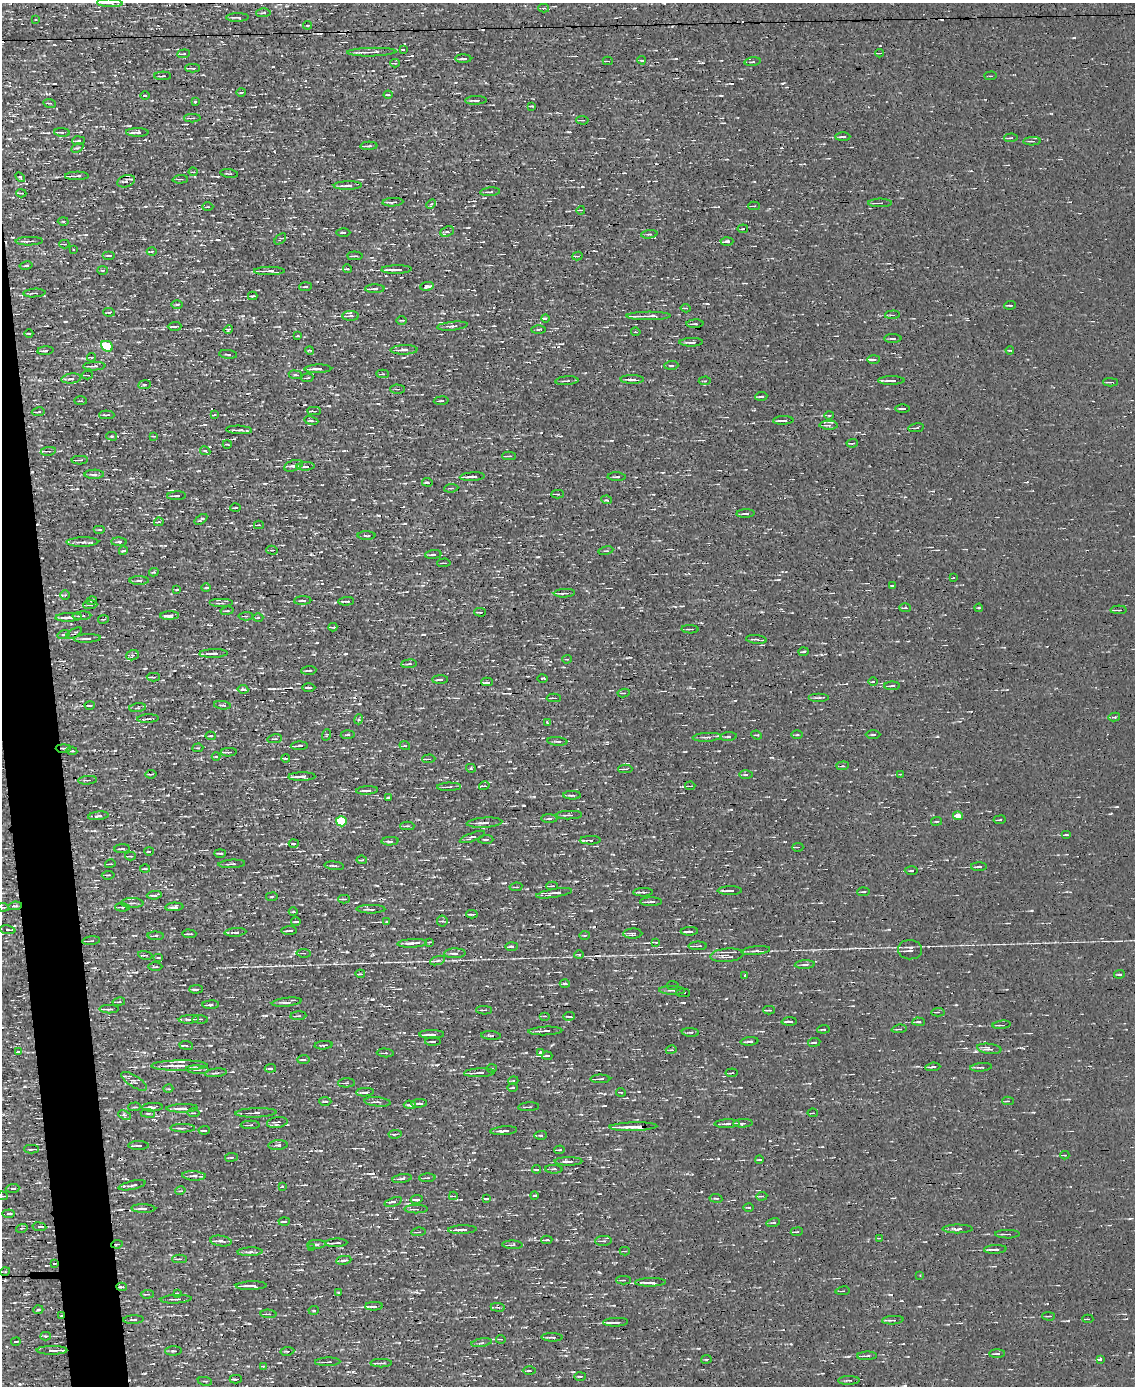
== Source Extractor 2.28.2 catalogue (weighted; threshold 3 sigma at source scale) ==
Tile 7 of 4 x 3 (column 3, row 2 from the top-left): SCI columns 2268-3400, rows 1518-2901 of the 4534 x 4526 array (HDU 1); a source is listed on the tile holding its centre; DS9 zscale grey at full resolution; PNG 1137 x 1388 px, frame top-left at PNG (2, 3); each listed source drawn as its Kron ellipse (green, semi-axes under 4 px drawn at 4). Shown black and unused: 3% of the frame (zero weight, under 3 of 4 exposures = <1% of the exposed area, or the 3 px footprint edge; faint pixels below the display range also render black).
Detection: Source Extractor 2.28.2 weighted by HDU 2 'WHT'; one run over the whole footprint, this tile lists its part. Background 0.0026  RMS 0.011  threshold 0.0484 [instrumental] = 3 sigma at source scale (4.5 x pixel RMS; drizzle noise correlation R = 1.50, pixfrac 1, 0.05/0.05 arcsec/px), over >= 5 px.
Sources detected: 667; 26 cosmic-ray / hot-pixel residue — neither listed nor drawn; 11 inside a brighter listed object's ellipse — not listed separately; of the other 630, all 500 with FLUX_AUTO >= 1.05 (the completeness limit of this list) listed and drawn (130 fainter detections not listed), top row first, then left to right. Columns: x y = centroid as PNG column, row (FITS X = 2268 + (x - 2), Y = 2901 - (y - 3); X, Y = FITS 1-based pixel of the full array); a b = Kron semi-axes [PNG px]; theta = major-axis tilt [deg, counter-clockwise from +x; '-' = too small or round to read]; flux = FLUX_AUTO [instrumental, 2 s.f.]
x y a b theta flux
110 3 13 4 -2 4.8
544 8 5 4 - 1.8
263 13 7 3 2 1.7
237 17 11 3 1 3
35 20 3 2 - 1.2
307 25 4 2 - 1.1
403 49 3 3 - 11
372 52 24 3 1 10
879 53 4 2 - 1.4
184 54 6 3 6 1.5
463 59 8 3 -1 2.8
642 60 4 3 - 1.3
608 61 5 2 - 1.3
752 62 8 3 8 1.5
395 63 5 4 - 1.5
192 68 7 2 -1 2.7
163 76 8 3 1 1.6
991 76 6 2 3 1.1
241 92 4 3 - 1.1
145 95 4 3 - 1.2
388 95 4 2 - 1.4
476 100 10 3 3 3.5
195 102 3 3 - 1.4
49 103 6 2 -8 1.3
532 106 3 3 - 1.2
192 118 8 3 2 2.1
582 120 6 3 -2 1.6
62 132 8 3 -4 1.5
137 132 11 3 -1 6.4
843 137 7 3 0 2.1
1011 138 7 3 1 1.6
78 141 6 2 5 1.5
1032 141 9 4 2 2.3
369 146 8 3 3 2.4
77 148 6 3 29 1.6
193 172 4 3 - 1.1
229 173 9 2 -9 1.7
77 176 11 3 1 7
20 177 6 3 -45 1.2
180 179 7 3 2 1.5
126 181 9 6 19 3.7
348 185 14 4 1 4.7
490 192 10 3 4 1.8
21 193 5 2 - 1.5
393 202 10 2 3 2.7
880 203 12 3 0 2.4
431 204 5 3 - 1.7
754 206 6 3 2 1.2
208 207 5 3 - 1.1
581 210 4 2 - 1.2
63 221 5 3 - 1.4
743 229 5 3 - 1.2
447 232 7 5 22 2.3
343 233 7 2 -1 1.4
649 234 8 4 7 1.9
280 239 7 3 42 1.1
29 241 13 3 1 4.6
727 241 6 3 2 2.6
64 244 5 2 - 1.1
73 250 3 2 - 1.1
152 251 5 3 - 1.2
109 255 6 3 0 1.3
355 256 7 3 -2 2
577 256 5 3 - 1.4
26 266 6 2 11 1.3
347 269 4 4 - 1.2
396 269 15 3 1 9.2
103 270 5 3 - 1.1
269 271 15 3 0 7.2
427 286 7 3 8 5
305 287 6 3 4 1.3
375 289 9 4 1 2.7
34 293 11 4 4 2.4
253 296 4 2 - 1.6
177 304 5 3 - 1.3
1010 305 6 3 5 1.4
686 308 5 2 - 1.2
109 312 6 3 -6 1.2
892 315 7 2 3 1.3
351 316 8 5 0 3.4
648 316 22 2 1 11
545 319 4 3 - 19
402 320 5 2 - 1.1
695 324 8 3 3 1.3
175 326 7 3 3 3.2
452 326 15 3 6 3.1
228 329 5 3 - 1.3
539 330 7 3 1 1.6
636 332 4 3 - 1.2
29 333 4 2 - 1.1
297 336 3 3 - 4.3
893 338 9 3 0 1.9
691 342 12 3 2 3.4
107 346 6 5 - 62
310 350 4 2 - 1.3
404 350 13 4 2 4.9
1010 350 4 3 - 1.2
45 351 8 3 5 3
228 354 9 3 -7 1.5
92 357 4 3 - 1.6
874 359 6 3 0 5
671 365 7 3 3 1.7
94 366 11 3 2 4.4
318 369 13 3 0 6
382 374 6 3 -2 1.4
87 375 5 3 - 1.6
295 375 6 3 -8 1.4
71 378 10 5 7 4.2
307 378 6 2 7 1.2
632 379 12 3 0 3.9
891 380 13 3 0 3.7
567 381 11 3 4 2.6
705 381 6 2 4 1.1
1111 382 7 2 -2 2
144 385 6 4 7 1.7
397 389 7 4 -1 2.5
761 396 6 2 6 1.8
81 401 6 3 0 1.4
441 401 7 2 5 1.6
902 409 7 2 0 2.2
314 411 7 3 -2 2.3
38 412 6 2 10 1.6
107 415 7 3 -1 2.3
214 415 3 3 - 3.8
829 415 5 3 - 1.1
783 420 10 2 3 3.7
311 421 7 4 -10 2.4
829 425 9 4 -2 2.7
916 428 8 3 11 1.7
239 430 13 3 -2 3.9
112 436 5 4 - 1.4
154 436 3 2 - 1.2
852 443 6 2 6 1.6
227 444 4 3 - 1.1
48 451 7 4 8 2
205 451 5 4 - 1.2
509 456 7 2 0 2
80 460 8 3 3 3
293 466 10 5 18 4.7
306 466 9 3 1 3.4
94 474 10 4 0 3.7
472 477 12 4 3 4.9
617 477 9 3 -2 2
427 482 5 2 - 1.9
451 488 7 4 6 1.7
558 494 6 3 -1 2.1
177 496 9 3 3 2.3
607 500 5 3 - 1.2
236 508 5 2 - 1.4
745 514 9 2 2 1.8
201 519 7 2 34 1.7
159 522 5 3 - 1.5
259 525 5 3 - 1.3
100 529 6 3 0 1.5
366 536 9 3 -1 1.5
82 542 16 4 1 4.6
119 542 8 3 -1 2
272 550 6 4 -15 1.7
123 551 4 2 - 1.2
606 551 7 3 12 1.2
433 554 8 4 6 2
444 563 7 2 3 1.2
154 572 4 3 - 1.4
953 578 3 2 - 4.7
139 581 9 3 0 2.2
893 585 4 2 - 1.3
206 588 5 3 - 1.1
177 590 4 2 - 1.4
564 593 10 3 3 4.2
65 595 5 4 - 1.3
92 601 5 3 - 1.9
303 601 8 2 2 2.1
346 601 8 3 4 2.7
221 603 12 4 0 2.8
90 605 7 2 4 1.2
905 608 6 3 0 1.5
979 608 4 3 - 1.1
1119 610 8 2 2 2
227 611 6 3 12 1.1
480 612 6 3 -2 1.4
82 616 9 3 2 2.3
169 616 9 3 2 4.5
246 616 7 4 3 1.8
69 617 13 3 2 7.4
258 618 5 3 - 1.2
103 619 5 2 - 1.1
333 627 4 2 - 1.2
690 629 8 2 -2 1.3
74 633 9 2 32 1.4
63 634 6 4 18 1.4
87 638 13 3 3 3.6
756 639 10 2 -6 2.4
803 652 5 2 - 1.7
214 653 14 4 2 5.3
132 655 6 5 - 2.1
567 659 5 3 - 1.3
409 664 8 2 5 1.5
309 670 7 2 5 1.7
153 677 6 3 0 2.7
542 679 5 3 - 3.1
440 680 8 3 1 3.4
487 682 6 4 3 2.5
873 682 5 3 - 1.5
892 686 8 3 0 2.5
309 687 6 3 0 3.3
243 689 5 4 - 2.3
624 693 6 3 9 1.2
819 697 10 3 0 2
554 698 7 3 1 1.9
90 705 5 3 - 2.2
222 705 8 2 -7 1.3
138 708 8 4 6 1.9
1114 717 6 3 13 1.6
148 719 11 2 3 2.5
359 719 5 3 - 1.2
547 723 3 2 - 1.7
873 734 7 3 1 1.2
326 735 6 3 70 1.1
348 735 7 3 5 1.6
757 735 5 3 - 1.2
797 735 5 3 - 1.2
211 736 5 3 - 1.6
707 737 14 4 3 4.3
728 737 8 3 4 1.9
275 739 7 3 7 1.2
557 741 10 3 -5 2
299 746 8 3 2 4.8
405 746 5 3 - 1.1
63 748 7 3 -1 1.9
198 748 5 3 - 1.3
72 751 5 2 - 2.5
229 752 8 3 4 2.5
216 756 4 3 - 1.1
286 758 4 3 - 1.9
429 759 7 2 4 1.3
843 766 6 3 5 1.4
471 768 5 4 - 1.8
625 769 7 3 1 2
151 774 5 2 - 1.4
901 774 3 2 - 1.1
746 775 7 3 -1 1.7
302 776 13 4 1 5.3
88 780 9 3 5 2.1
484 786 5 3 - 1.1
690 786 5 2 - 1.5
449 787 12 3 1 3.5
367 790 11 3 4 2.8
572 795 9 3 -1 2.7
388 797 3 2 - 1.1
569 815 13 3 1 3.4
98 816 10 4 6 2.7
958 816 5 4 - 11
549 819 8 3 -2 2.1
1000 820 6 2 8 1.2
341 821 5 5 - 73
936 821 5 3 - 1.1
484 823 18 5 4 6.9
407 826 7 4 1 1.8
1066 835 5 2 - 1.7
472 837 13 3 21 3.2
485 839 8 2 3 1.6
590 840 10 3 1 2.9
390 841 8 4 4 2.9
294 843 5 3 - 1.9
798 847 6 3 1 1.1
122 849 8 2 2 1.9
149 851 5 2 - 1.4
220 853 5 2 - 1.5
130 856 5 3 - 1.6
362 860 5 4 - 2
110 864 5 3 - 1.1
232 864 13 3 3 3.1
334 866 10 4 -7 2.6
979 867 8 3 1 2.9
145 869 5 3 - 1.1
911 871 7 3 1 1.4
108 875 6 3 6 1.4
552 886 6 2 0 1.6
516 887 6 2 9 1.2
730 891 12 2 1 2.8
643 892 10 2 1 3
863 892 6 2 4 1.3
554 893 18 4 10 7.9
154 895 7 3 4 3.5
272 897 6 3 9 1.3
344 899 6 4 -1 1.6
651 902 11 3 0 3.7
132 903 11 5 1 3
15 906 7 4 6 2.2
3 907 6 4 -9 1.8
122 907 7 3 -3 1.8
174 907 9 3 3 3.6
371 909 14 4 0 4
293 912 4 3 - 1.2
472 914 6 2 2 2.6
442 921 5 5 - 1.5
296 922 5 2 - 1.1
386 922 4 3 - 1.1
8 930 8 4 -7 2.8
289 931 7 2 2 1.8
689 931 9 2 3 3.3
235 932 11 3 4 2.9
189 934 7 2 -1 1.6
633 934 9 5 0 4.3
585 935 5 3 - 1.1
156 936 8 4 -1 2.3
91 941 9 2 7 1.5
429 942 3 2 - 1.2
656 942 4 3 - 1.5
412 943 15 4 3 4.6
511 946 6 3 2 2.4
698 946 9 2 0 3.5
910 950 12 9 0 5.1
756 951 14 3 6 2.8
304 953 7 2 -8 1.2
455 953 11 5 1 4.3
145 955 7 3 -11 1.6
579 955 5 4 - 1.4
727 955 16 6 5 7
158 958 5 3 - 1.1
438 961 8 3 19 2.1
805 965 10 3 3 2.5
155 967 7 2 0 1.5
360 974 5 3 - 1.2
1119 974 5 3 - 1.8
745 975 4 3 - 1.5
565 984 5 3 - 1.9
673 985 6 2 -4 1.3
196 989 7 3 2 3
672 990 13 4 -2 3.2
683 993 7 2 -2 3.5
119 1002 6 2 12 1.1
287 1002 15 4 7 4.5
211 1005 8 3 4 2.6
109 1009 9 3 0 3.5
484 1010 8 2 -2 1.6
769 1010 6 2 1 1.5
938 1012 7 3 4 1.6
298 1016 8 3 5 1.8
545 1016 5 4 - 1.3
569 1016 6 2 4 2.1
189 1019 10 3 4 3.1
200 1019 8 2 -4 1.8
789 1021 7 3 1 3.1
919 1022 6 3 0 2.6
1002 1025 9 2 5 2.3
823 1029 6 3 4 1.3
899 1029 7 3 4 1.7
545 1031 17 3 2 6.2
690 1032 8 3 -3 1.7
432 1034 12 3 0 5.6
491 1035 10 3 -3 1.7
433 1041 8 2 1 1.7
750 1041 9 3 4 2.7
814 1042 6 2 7 1.6
186 1045 7 3 -6 1.5
324 1045 9 2 4 1.5
989 1049 12 5 -7 5
671 1050 5 3 - 1.2
18 1052 4 2 - 1.2
540 1052 4 2 - 3.5
385 1053 8 3 -4 1.9
547 1056 5 2 - 2.1
303 1059 6 3 3 1.8
179 1065 28 5 1 15
933 1067 7 3 4 2.5
981 1067 11 4 5 2.6
270 1068 5 3 - 2.1
492 1068 5 3 - 1.1
197 1070 11 3 -3 2.6
216 1073 11 3 6 2.3
479 1073 15 3 2 4.6
732 1073 6 2 7 1.2
600 1079 10 3 0 3.2
134 1081 15 5 -32 4.3
513 1081 5 3 - 1.3
347 1083 8 4 2 2
513 1088 5 2 - 1.1
168 1089 5 3 - 1.1
365 1092 8 3 5 3.3
621 1092 5 2 - 1.1
325 1101 6 2 -3 1.5
1008 1101 6 3 0 1.5
378 1102 13 4 -5 3.7
419 1103 8 2 4 3.2
410 1105 6 3 -3 1.9
135 1107 6 2 4 1.2
152 1107 10 3 2 4.2
529 1107 10 2 3 1.5
182 1108 16 4 1 7.3
148 1113 7 3 -7 1.6
193 1113 6 2 -1 1.2
256 1113 21 4 2 5.2
813 1113 5 3 - 1.1
124 1115 6 4 -24 2.1
277 1122 10 5 9 4.7
743 1123 10 3 2 4
727 1124 12 3 2 3.3
250 1125 9 3 1 1.8
633 1127 24 3 1 15
183 1128 12 4 -1 4.2
204 1130 5 2 - 2.3
504 1131 13 3 5 3.4
395 1134 7 3 7 1.9
541 1135 6 4 3 1.8
138 1145 10 2 0 2
278 1145 10 5 4 3
31 1149 7 3 0 2.8
559 1150 5 2 - 1.4
1065 1155 4 3 - 1.2
231 1157 6 3 8 1.3
759 1159 4 3 - 1.2
568 1161 14 4 0 4.9
537 1169 4 3 - 1.9
554 1169 9 3 -2 2.4
194 1176 12 4 -3 4.2
427 1178 8 3 3 1.8
402 1179 10 4 9 3
132 1185 13 3 12 2.7
282 1187 3 3 - 2.7
13 1188 7 3 4 1.7
180 1191 5 3 - 1.1
534 1195 4 3 - 1.1
2 1196 6 2 -2 1.1
453 1196 4 2 - 1.2
762 1196 5 3 - 1.8
716 1198 6 3 -7 1.4
417 1199 6 3 10 3
486 1199 4 2 - 1.7
393 1202 9 3 19 3.1
749 1207 5 2 - 1.2
143 1208 12 4 -2 5.2
416 1209 12 3 -1 1.9
9 1214 6 3 6 2.4
284 1221 5 3 - 2
773 1222 7 3 11 1.2
39 1227 7 3 -8 2.4
22 1228 6 4 17 1.5
957 1229 15 4 0 4.1
462 1230 14 3 2 6.4
418 1232 7 3 5 1.6
797 1232 6 3 8 1.1
1007 1234 12 2 0 2.3
880 1238 4 2 - 1.1
547 1240 5 3 - 1.9
221 1241 11 5 -8 3.8
603 1241 8 5 3 3
336 1243 11 2 1 3.1
117 1244 6 3 9 1.8
316 1244 9 4 2 2.7
512 1245 10 4 -2 2.8
312 1248 3 3 - 3.5
995 1249 11 3 3 4.8
625 1251 5 3 - 1.1
250 1252 12 4 2 3.3
180 1259 7 3 1 2.1
344 1260 8 3 9 2.1
54 1263 4 2 - 1.6
5 1272 5 3 - 1.1
920 1275 3 3 - 1.1
624 1280 7 4 0 2.1
651 1282 15 3 1 6.7
251 1286 15 3 1 9.7
122 1287 5 2 - 3.9
843 1291 7 2 8 1.2
339 1292 4 2 - 1.1
178 1293 3 3 - 13
147 1294 6 3 5 1.8
176 1299 15 3 3 3.7
374 1306 9 3 1 4.8
498 1307 7 3 -7 2
38 1310 5 3 - 1.6
314 1310 5 3 - 1.4
268 1314 8 4 -5 2.3
61 1316 3 3 - 1.4
1049 1316 6 2 -2 1.2
1088 1319 5 3 - 1.2
133 1320 10 3 2 1.8
893 1320 11 3 4 2.6
616 1322 12 2 2 6.8
46 1336 5 4 - 1.5
552 1337 10 3 -1 2.5
501 1339 5 3 - 1.2
16 1341 5 2 - 1.2
482 1343 10 3 9 2.1
52 1350 15 3 0 8.6
173 1351 8 4 3 2.2
287 1351 7 3 9 1.6
997 1354 8 3 0 1.8
867 1356 10 3 0 2.8
706 1359 5 2 - 1.3
1100 1359 3 3 - 21
328 1362 12 2 2 2.5
381 1363 10 3 1 4.4
263 1366 4 4 - 1.3
529 1371 6 2 -1 1.5
580 1376 6 2 2 1.7
236 1379 6 2 0 3.1
849 1380 10 3 2 1.7
205 1381 7 2 -10 1.1
Overlapping masked pixels (flux is a lower limit): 10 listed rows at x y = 126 181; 94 474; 427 482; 63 748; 633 1127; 117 1244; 54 1263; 122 1287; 61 1316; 52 1350
Isophote crosses this tile's border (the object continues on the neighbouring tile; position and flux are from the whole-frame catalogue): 2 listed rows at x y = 110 3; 2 1196
Unlisted compact peaks at least as high as the median listed source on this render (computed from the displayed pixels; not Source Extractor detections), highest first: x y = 363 1149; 489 878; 353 1372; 168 795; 937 736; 1074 38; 534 797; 266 1015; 1032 910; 591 910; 94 750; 718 1159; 505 883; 73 582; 325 914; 479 766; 335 602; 517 791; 698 1116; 791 1344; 299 108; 684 1003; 253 318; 314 654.